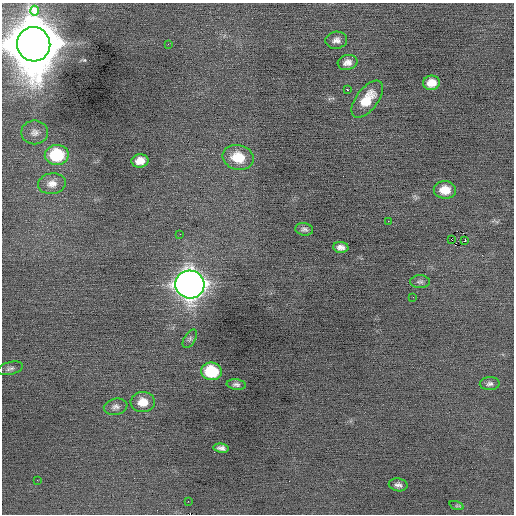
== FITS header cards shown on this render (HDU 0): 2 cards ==
NAXIS1  =                  512 / Axis length
NAXIS2  =                  512 / Axis length

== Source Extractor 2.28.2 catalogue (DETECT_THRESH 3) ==
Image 512 x 512 px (HDU 0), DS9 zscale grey, 1 PNG px = 1 image px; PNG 516 x 516 px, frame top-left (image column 1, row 512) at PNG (2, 3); each listed source drawn as its Kron ellipse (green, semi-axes under 4 px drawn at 4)
Background -0.0484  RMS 0.85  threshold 2.54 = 3 sigma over >= 5 px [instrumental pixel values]
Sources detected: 35; all 35 listed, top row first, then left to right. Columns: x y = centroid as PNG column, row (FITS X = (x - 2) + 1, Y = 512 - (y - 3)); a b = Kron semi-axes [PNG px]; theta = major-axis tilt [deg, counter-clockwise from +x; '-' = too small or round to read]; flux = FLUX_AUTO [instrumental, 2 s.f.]
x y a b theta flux
35 11 5 3 - 120
336 40 11 8 6 290
34 44 17 16 - 380000
168 44 3 2 - 89
348 62 10 7 15 360
431 83 8 7 - 630
347 89 3 3 - 130
367 99 22 11 52 1300
35 132 13 12 - 430
57 155 12 10 1 3000
238 157 16 12 -12 1500
140 161 8 6 8 570
52 184 14 10 9 470
445 190 11 9 -3 840
388 221 2 2 - 81
304 229 9 6 -8 180
180 234 2 2 - 51
451 240 3 2 - 260
465 240 3 2 - 230
341 247 8 5 -5 280
420 282 10 6 0 160
190 284 14 14 - 61000
413 297 2 2 - 35
190 339 10 5 58 150
10 368 13 6 14 200
211 371 10 9 - 2600
236 384 9 5 -7 160
490 384 10 6 2 200
143 402 12 10 2 760
116 407 12 8 12 240
221 448 8 4 -9 220
37 480 2 2 - 30
398 485 9 6 -9 210
188 501 2 2 - 43
457 506 7 4 -18 93